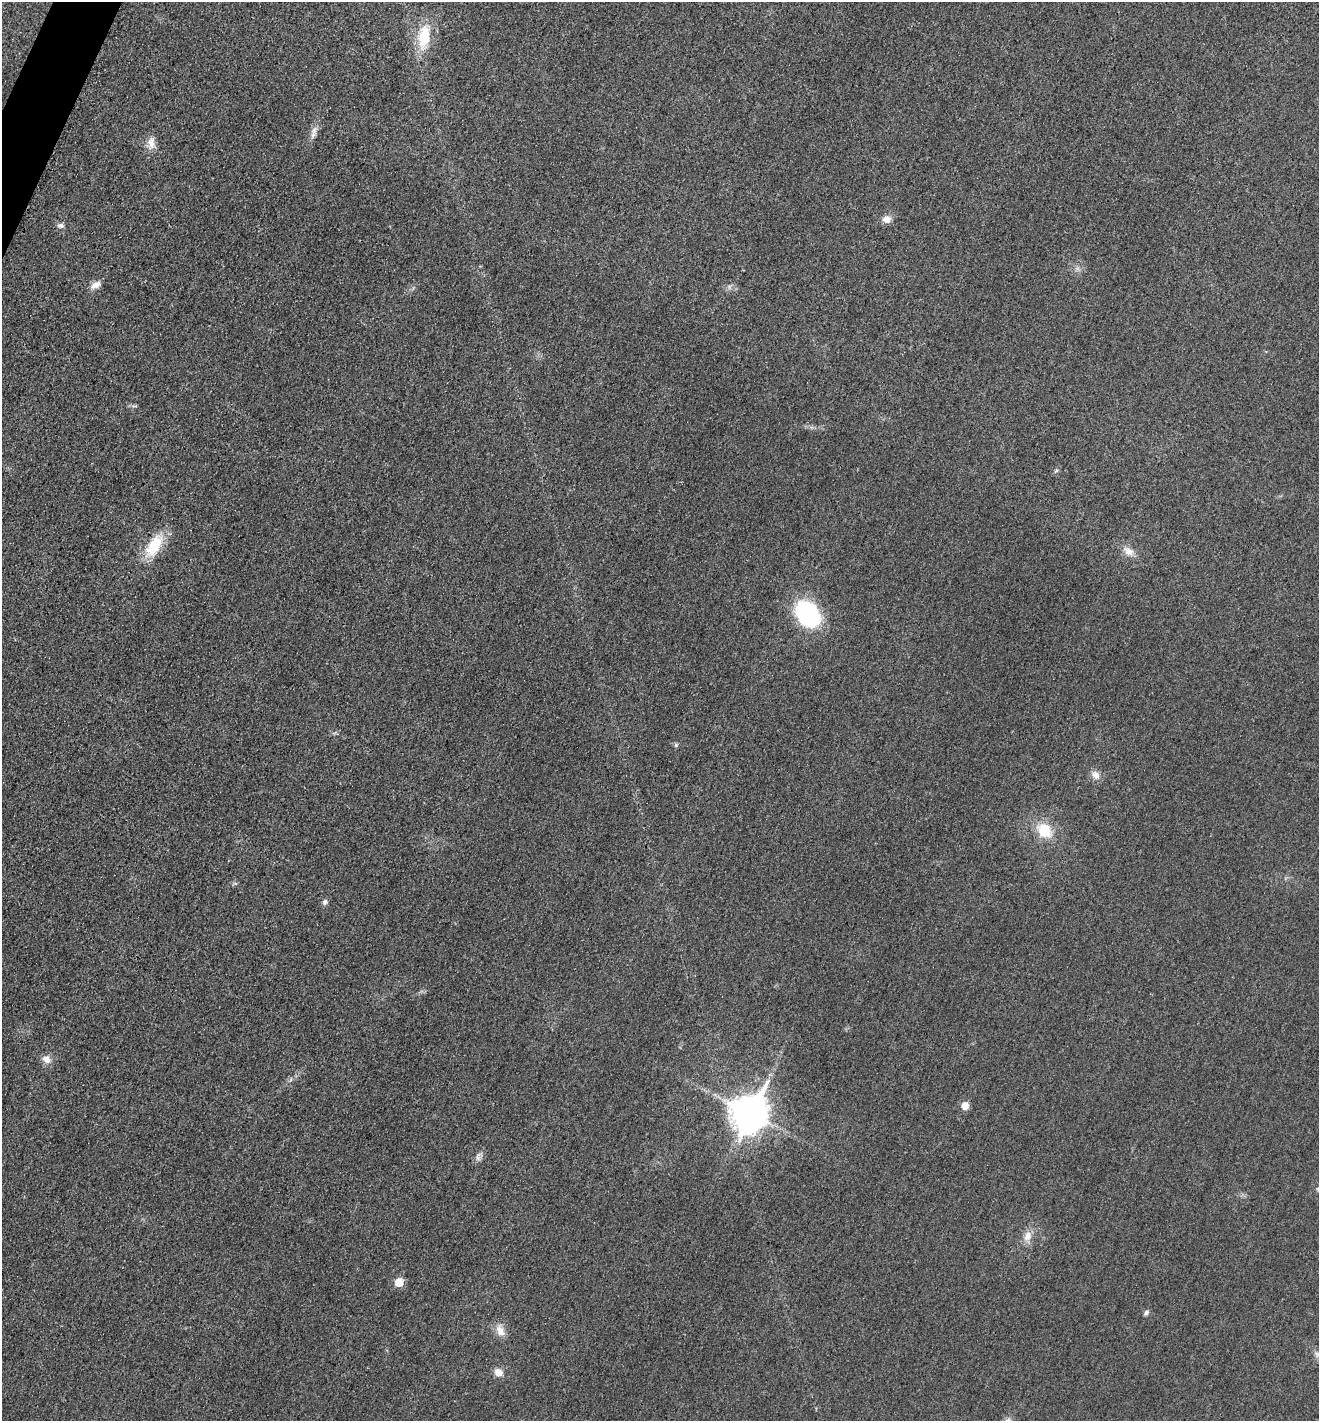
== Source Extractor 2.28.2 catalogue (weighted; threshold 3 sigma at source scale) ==
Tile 11 of 4 x 4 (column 3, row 3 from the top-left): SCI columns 2785-4101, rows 1434-2852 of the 5714 x 5701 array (HDU 1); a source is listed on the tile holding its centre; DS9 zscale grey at full resolution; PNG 1321 x 1423 px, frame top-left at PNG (2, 2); no overlay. Shown black and unused: <1% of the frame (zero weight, under 3 of 4 exposures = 1% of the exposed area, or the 3 px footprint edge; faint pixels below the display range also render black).
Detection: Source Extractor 2.28.2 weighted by HDU 2 'WHT'; one run over the whole footprint, this tile lists its part. Background 0.0273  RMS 0.0058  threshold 0.0263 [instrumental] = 3 sigma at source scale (4.5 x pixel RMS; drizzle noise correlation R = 1.50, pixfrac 1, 0.05/0.05 arcsec/px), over >= 5 px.
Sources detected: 26; all 26 listed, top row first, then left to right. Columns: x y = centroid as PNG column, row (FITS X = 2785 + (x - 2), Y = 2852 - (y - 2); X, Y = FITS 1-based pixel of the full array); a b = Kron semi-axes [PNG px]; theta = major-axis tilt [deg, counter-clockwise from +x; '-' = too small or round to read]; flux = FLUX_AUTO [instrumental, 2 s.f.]
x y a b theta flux
424 37 28 13 83 22
314 130 12 8 54 3.5
151 143 18 10 89 5.3
887 219 11 9 -10 4.2
61 225 8 6 -2 2.1
96 285 15 8 28 4.1
1056 471 6 4 20 0.79
154 546 36 16 59 20
1128 551 17 10 -34 5.1
808 614 23 17 -52 76
676 745 6 5 - 0.96
1095 775 13 10 -50 4.2
1044 831 19 16 -47 17
235 883 6 4 -19 0.9
325 902 8 6 71 1.6
46 1059 11 9 -45 4.4
965 1106 6 5 - 8.5
750 1113 14 11 63 1200
478 1157 14 6 86 2.4
1318 1189 6 6 - 1.3
1028 1236 15 10 64 5.5
399 1282 6 6 - 13
1146 1313 8 5 43 1.5
500 1331 17 10 -60 5.7
1317 1354 9 5 -65 1.8
498 1372 11 9 -29 4.7
Overlapping masked pixels (flux is a lower limit): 1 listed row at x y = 154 546
Isophote crosses this tile's border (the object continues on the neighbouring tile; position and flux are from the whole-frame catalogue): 1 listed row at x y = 1318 1189